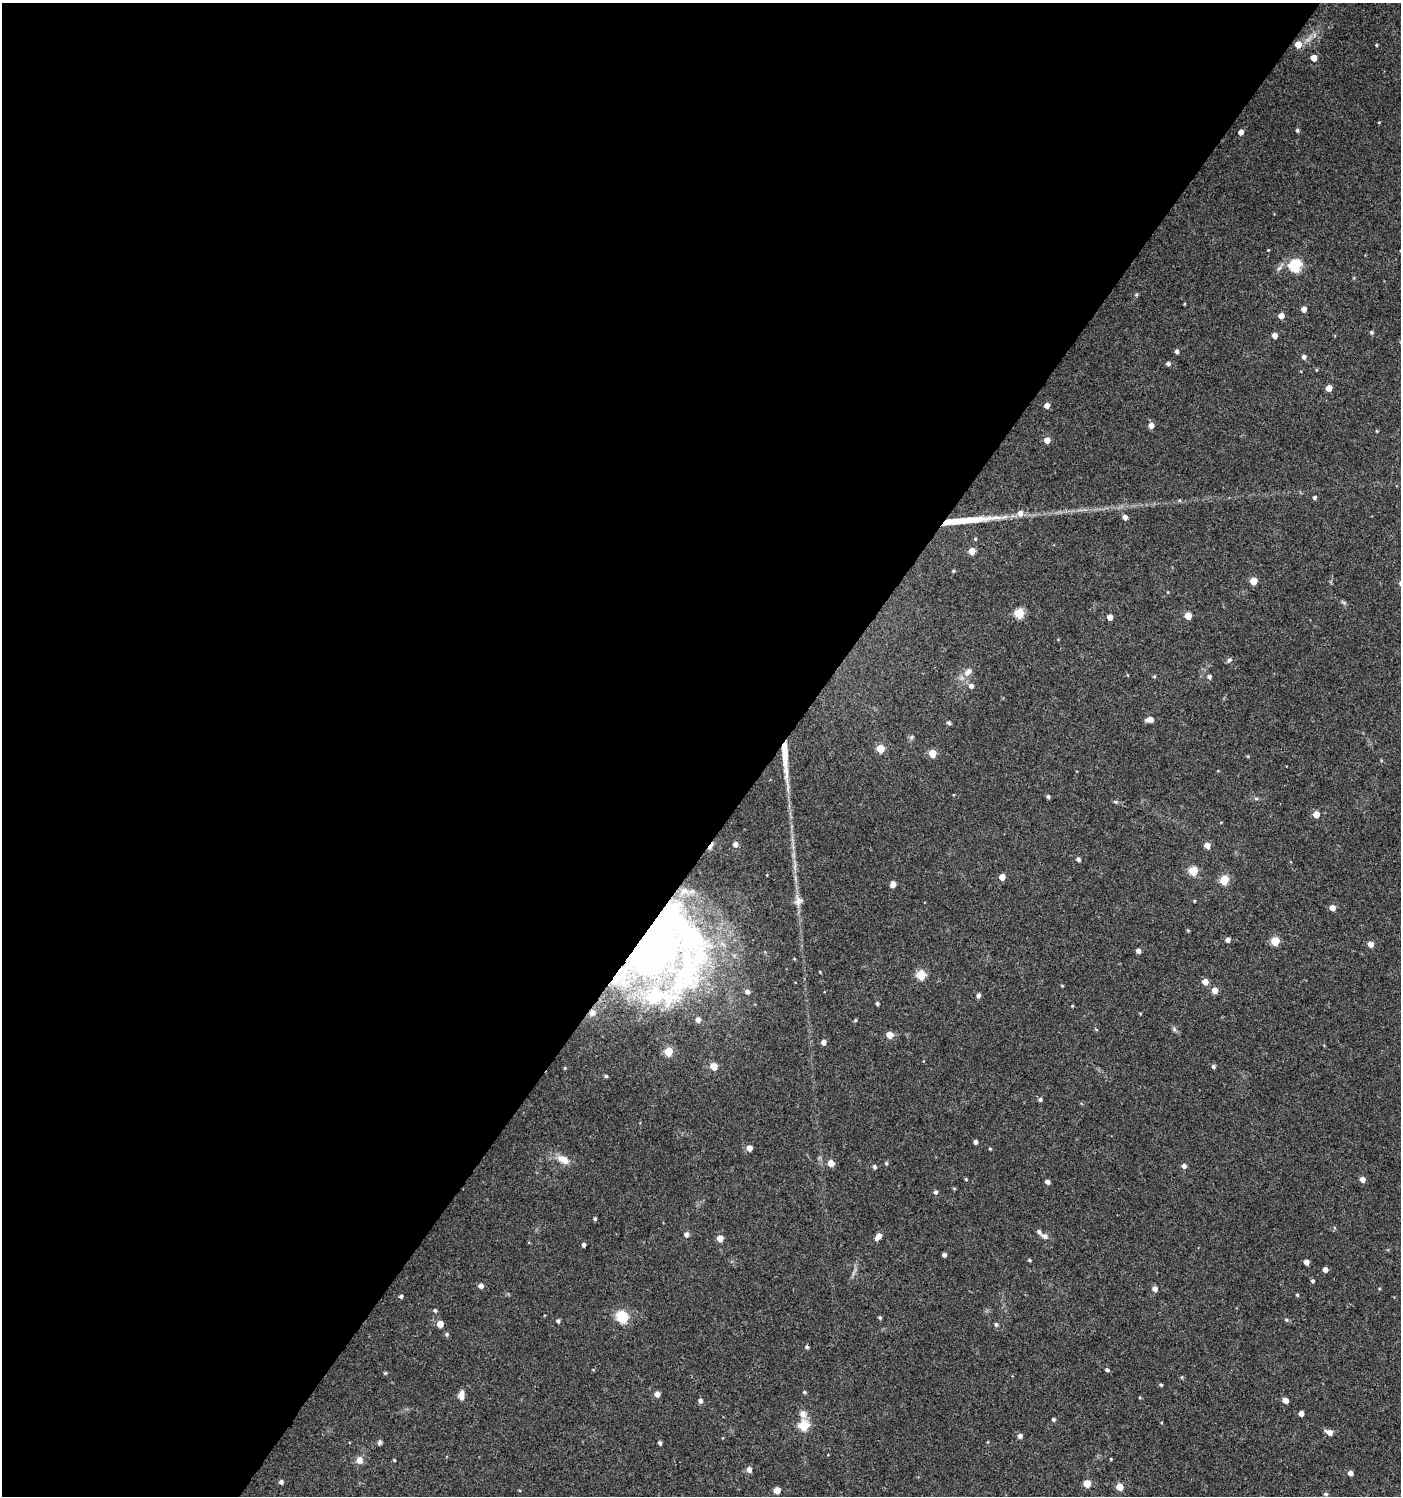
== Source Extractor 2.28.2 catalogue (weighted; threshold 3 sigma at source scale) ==
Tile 5 of 4 x 4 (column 1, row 2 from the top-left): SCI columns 245-1643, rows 2990-4483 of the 6018 x 5985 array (HDU 1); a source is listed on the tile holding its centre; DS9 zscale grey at full resolution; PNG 1403 x 1498 px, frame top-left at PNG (2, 3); no overlay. Shown black and unused: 56% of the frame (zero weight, under 3 of 4 exposures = <1% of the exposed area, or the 3 px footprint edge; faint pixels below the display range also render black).
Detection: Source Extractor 2.28.2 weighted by HDU 2 'WHT'; one run over the whole footprint, this tile lists its part. Background 0.0233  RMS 0.004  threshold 0.018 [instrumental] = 3 sigma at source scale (4.5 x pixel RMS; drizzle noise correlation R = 1.50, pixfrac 1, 0.0396/0.0396 arcsec/px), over >= 5 px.
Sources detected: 166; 2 inside a brighter object's white glare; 1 cosmic-ray / hot-pixel residue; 1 long thin detection or spike segment (spike, bleed or trail) — not listed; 7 inside a brighter listed object's ellipse — not listed separately; the other 155 listed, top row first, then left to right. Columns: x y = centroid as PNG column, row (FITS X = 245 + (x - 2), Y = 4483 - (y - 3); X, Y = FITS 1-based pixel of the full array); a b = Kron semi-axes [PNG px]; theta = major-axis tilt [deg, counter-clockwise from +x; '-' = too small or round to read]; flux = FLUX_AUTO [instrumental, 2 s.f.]
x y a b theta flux
1308 39 7 4 20 1.1
1298 44 6 6 - 4.1
1376 45 4 3 - 0.42
1314 58 5 4 - 4.3
1379 122 4 2 - 0.28
1297 130 4 4 - 0.76
1241 132 5 4 - 2.1
1268 250 3 3 - 0.25
1295 266 6 6 - 42
1136 294 6 4 68 0.57
1184 304 4 3 - 0.31
1304 309 4 4 - 2.4
1281 316 5 5 - 3.2
1371 332 5 4 - 0.67
1274 335 4 4 - 2.4
1177 351 5 4 - 1.1
1304 357 5 5 - 1.2
1168 364 5 4 - 1
1316 370 5 3 - 0.35
1329 388 5 4 - 4.4
1047 406 4 4 - 2.4
1151 425 5 5 - 2.6
1377 431 3 3 - 0.37
1047 440 5 5 - 3.9
1314 497 5 4 - 0.85
1020 513 7 6 - 2
1125 517 5 4 - 2.2
975 539 4 4 - 0.45
972 551 5 5 - 5.5
953 571 4 4 - 0.43
1253 581 5 5 - 7.6
1168 592 4 3 - 0.29
1343 602 9 4 -30 0.66
1019 613 5 5 - 21
1188 616 5 5 - 7.2
1110 617 4 4 - 2.9
1229 660 6 5 - 1
968 672 12 9 44 2.6
1154 676 5 4 - 0.46
1209 677 5 5 - 1.1
971 686 6 5 - 1.4
1150 720 8 5 5 2.2
949 723 4 4 - 0.94
912 737 6 5 - 0.74
880 749 5 5 - 11
932 753 5 5 - 9.4
1248 756 4 3 - 0.36
785 757 51 7 -87 11
1048 797 4 4 - 0.9
1256 798 6 4 -1 0.63
1316 814 5 4 - 5.2
735 844 5 5 - 2
1207 845 5 5 - 2.8
1078 859 4 4 - 1.1
1193 871 5 5 - 16
1002 877 5 4 - 3.8
1224 880 5 5 - 16
893 884 7 6 - 1.9
798 901 15 11 79 2.9
1194 901 3 3 - 0.34
1332 908 5 5 - 3.2
1188 931 5 3 - 0.36
656 939 50 42 72 130
1228 940 5 4 - 1.6
1275 941 5 5 - 13
1370 944 5 5 - 3.1
1138 951 4 4 - 1.7
794 959 3 3 - 0.35
820 972 3 3 - 0.28
685 973 94 41 62 72
921 975 5 5 - 21
1205 982 5 5 - 4
624 983 19 14 -25 9.5
1062 986 5 3 - 0.33
1215 990 5 5 - 4.2
747 992 6 5 - 1.6
978 996 5 5 - 1.3
877 1003 4 4 - 0.74
1072 1006 4 3 - 0.34
592 1013 8 7 - 1.6
1140 1013 5 3 - 0.32
855 1020 4 4 - 0.46
1174 1029 6 6 - 0.81
890 1035 5 5 - 5.5
823 1042 5 4 - 2
714 1066 5 5 - 6.7
1213 1066 5 5 - 0.84
565 1068 4 4 - 0.45
606 1076 4 4 - 0.8
1040 1099 5 4 - 0.9
975 1142 4 4 - 1.2
749 1148 5 5 - 3.3
990 1149 4 3 - 0.38
564 1160 17 9 -25 4.5
831 1163 5 5 - 4.8
886 1163 5 4 - 0.58
1184 1166 5 5 - 1.4
874 1167 5 4 - 1
966 1179 3 3 - 0.43
1362 1179 5 5 - 2.6
1047 1182 4 4 - 1.5
954 1188 5 3 - 0.39
935 1192 5 5 - 0.99
595 1219 4 4 - 0.6
686 1235 6 5 - 1.2
878 1236 9 5 51 2.9
1044 1236 12 7 -26 1.6
720 1238 5 5 - 4.2
584 1245 4 3 - 1.1
944 1255 4 4 - 1.2
1029 1260 5 4 - 0.52
1306 1262 4 4 - 2.5
1325 1269 4 4 - 1.9
1312 1281 4 4 - 0.72
481 1286 5 5 - 1.9
1155 1289 5 5 - 2.1
1297 1295 4 4 - 0.48
401 1296 4 4 - 0.86
435 1310 5 5 - 0.72
622 1317 9 6 -68 34
880 1318 4 4 - 0.68
1286 1320 5 4 - 0.57
558 1321 4 4 - 0.94
440 1324 5 5 - 4.9
996 1324 5 5 - 0.78
446 1334 5 5 - 0.78
807 1347 4 4 - 0.85
1107 1370 5 4 - 0.74
385 1373 4 4 - 0.51
1182 1377 5 3 - 0.38
1161 1385 4 4 - 0.52
804 1392 4 3 - 0.56
657 1394 5 5 - 2.2
461 1395 11 6 87 2.3
1140 1398 4 3 - 0.37
1285 1400 5 4 - 2.8
700 1401 5 5 - 1.3
803 1414 11 9 -49 2.4
1301 1414 4 4 - 2.4
1053 1419 4 4 - 0.68
804 1426 6 5 - 23
1329 1432 6 5 - 3.3
1020 1436 5 5 - 1.4
379 1442 6 5 - 0.9
660 1443 4 3 - 0.94
1111 1459 4 3 - 0.3
359 1460 9 8 - 2.7
394 1460 3 3 - 0.42
749 1469 6 5 - 1.9
1350 1473 4 4 - 2.1
281 1482 5 5 - 1.2
1087 1484 5 5 - 7.5
1119 1487 5 5 - 6.8
777 1490 5 5 - 5
1326 1494 6 4 -1 0.76
Overlapping masked pixels (flux is a lower limit): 3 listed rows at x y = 785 757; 656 939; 592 1013